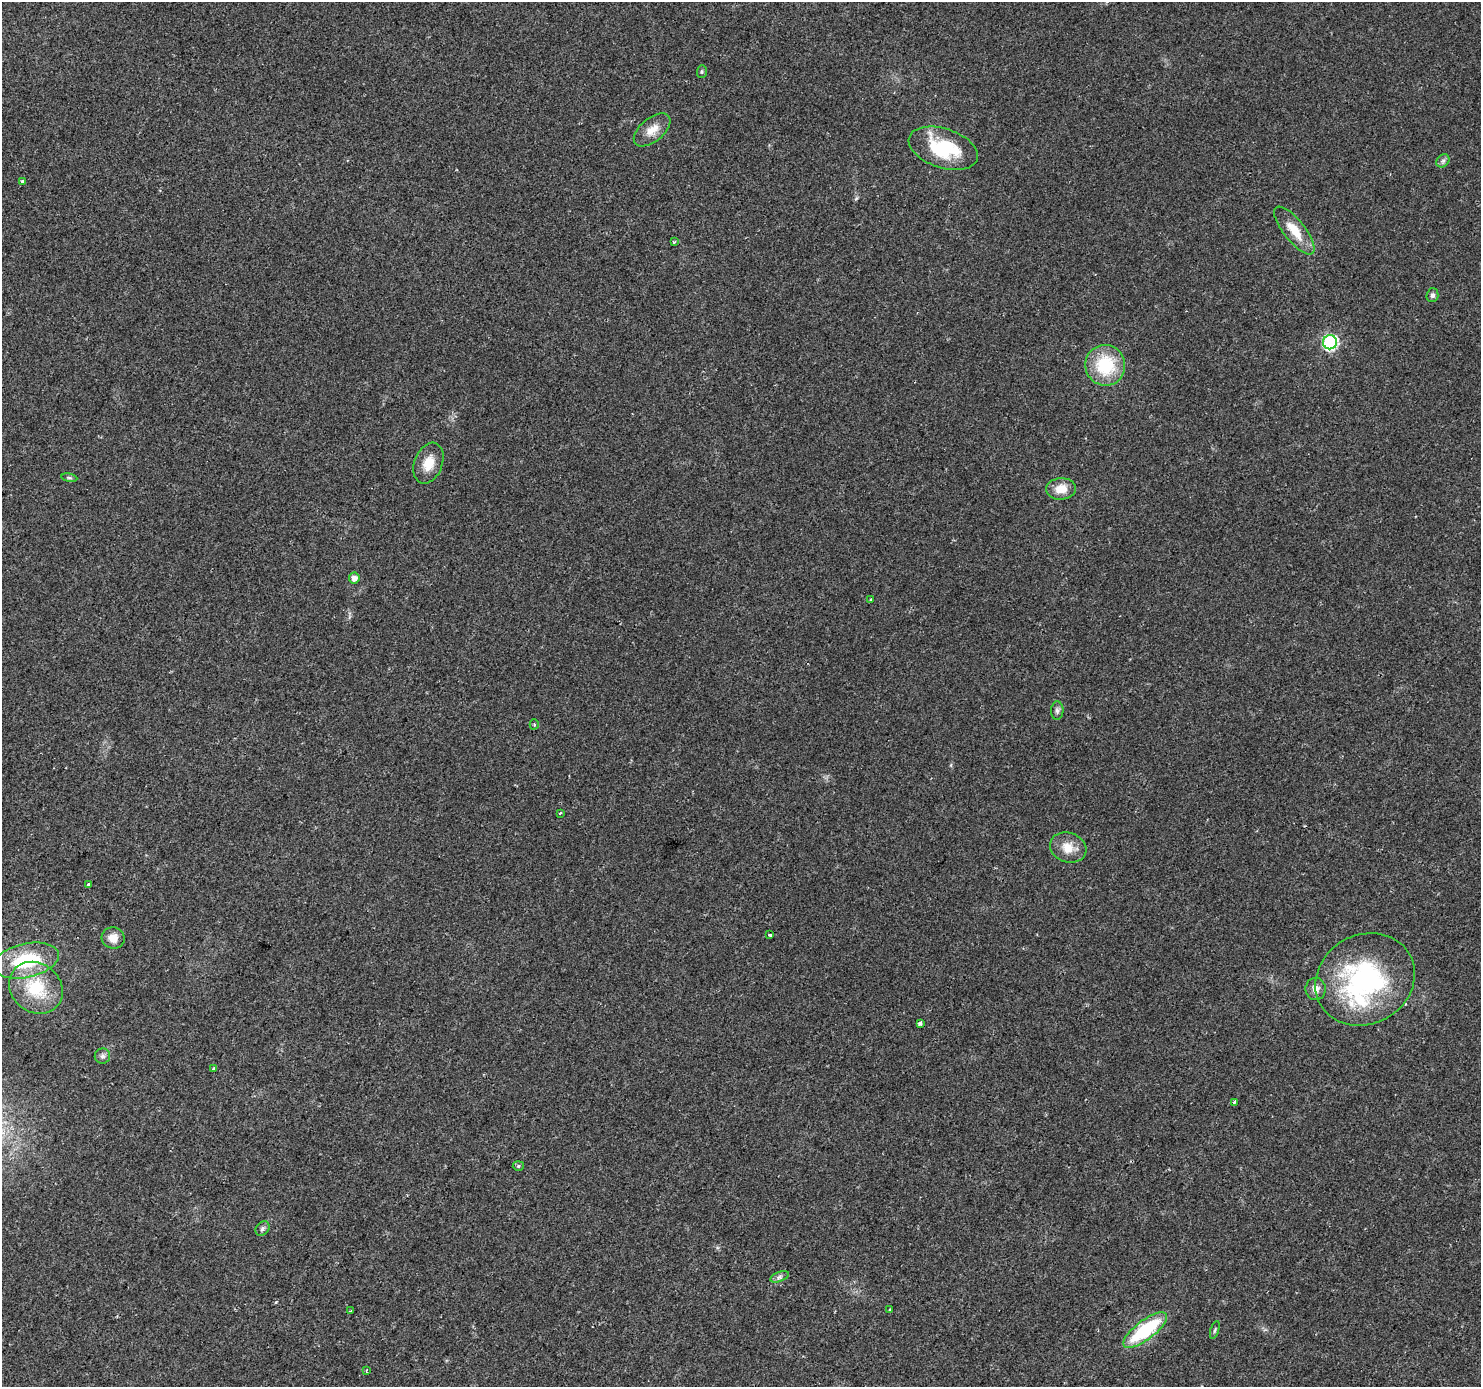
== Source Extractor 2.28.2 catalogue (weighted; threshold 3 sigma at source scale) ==
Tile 7 of 4 x 4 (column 3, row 2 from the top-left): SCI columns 2974-4452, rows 3032-4416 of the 5936 x 5993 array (HDU 1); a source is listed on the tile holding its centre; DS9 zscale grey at full resolution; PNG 1483 x 1389 px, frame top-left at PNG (2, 2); each listed source drawn as its Kron ellipse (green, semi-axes under 4 px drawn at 4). Shown black and unused: <1% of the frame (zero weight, under 2 of 3 exposures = <1% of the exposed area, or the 3 px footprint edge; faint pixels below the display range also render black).
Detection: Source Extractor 2.28.2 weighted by HDU 2 'WHT'; one run over the whole footprint, this tile lists its part. Background 0.0372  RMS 0.0044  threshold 0.0198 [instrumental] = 3 sigma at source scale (4.5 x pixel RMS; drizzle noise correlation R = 1.50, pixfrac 1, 0.0396/0.0396 arcsec/px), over >= 5 px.
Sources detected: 39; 1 inside a brighter listed object's ellipse — not listed separately; the other 38 listed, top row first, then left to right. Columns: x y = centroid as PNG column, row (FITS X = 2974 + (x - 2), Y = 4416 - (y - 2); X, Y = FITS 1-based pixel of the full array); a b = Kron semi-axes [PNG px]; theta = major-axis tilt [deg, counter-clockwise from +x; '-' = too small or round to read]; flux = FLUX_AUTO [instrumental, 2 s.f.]
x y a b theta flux
702 72 6 5 - 0.65
652 130 22 11 40 5.9
943 148 36 19 -18 28
1443 161 7 6 - 1.2
22 181 3 3 - 1.1
1294 231 29 10 -51 9.6
674 242 3 3 - 0.5
1432 295 7 6 - 1.2
1330 342 7 7 - 82
1105 365 20 20 - 24
428 463 21 14 69 7.4
69 478 8 4 -8 0.74
1061 489 15 10 4 6.4
354 578 5 5 - 2.6
871 599 3 2 - 0.4
1057 711 9 6 87 1.4
534 724 5 4 - 0.62
560 813 3 2 - 0.34
1068 848 18 14 -17 7.4
88 885 3 3 - 1.3
770 935 3 3 - 1.1
113 938 11 10 - 4.7
26 961 34 17 12 28
1365 979 51 44 29 81
36 988 28 24 -39 22
1316 989 11 10 - 3.2
920 1023 4 3 - 3.8
102 1056 7 7 - 1.4
214 1068 4 3 - 1.6
1234 1102 4 3 - 2.3
518 1166 5 5 - 0.77
262 1229 8 6 47 1.3
779 1277 10 4 22 1.3
890 1310 3 3 - 0.47
351 1311 3 3 - 0.63
1145 1330 26 9 37 34
1215 1330 9 4 73 0.77
366 1371 3 3 - 0.53